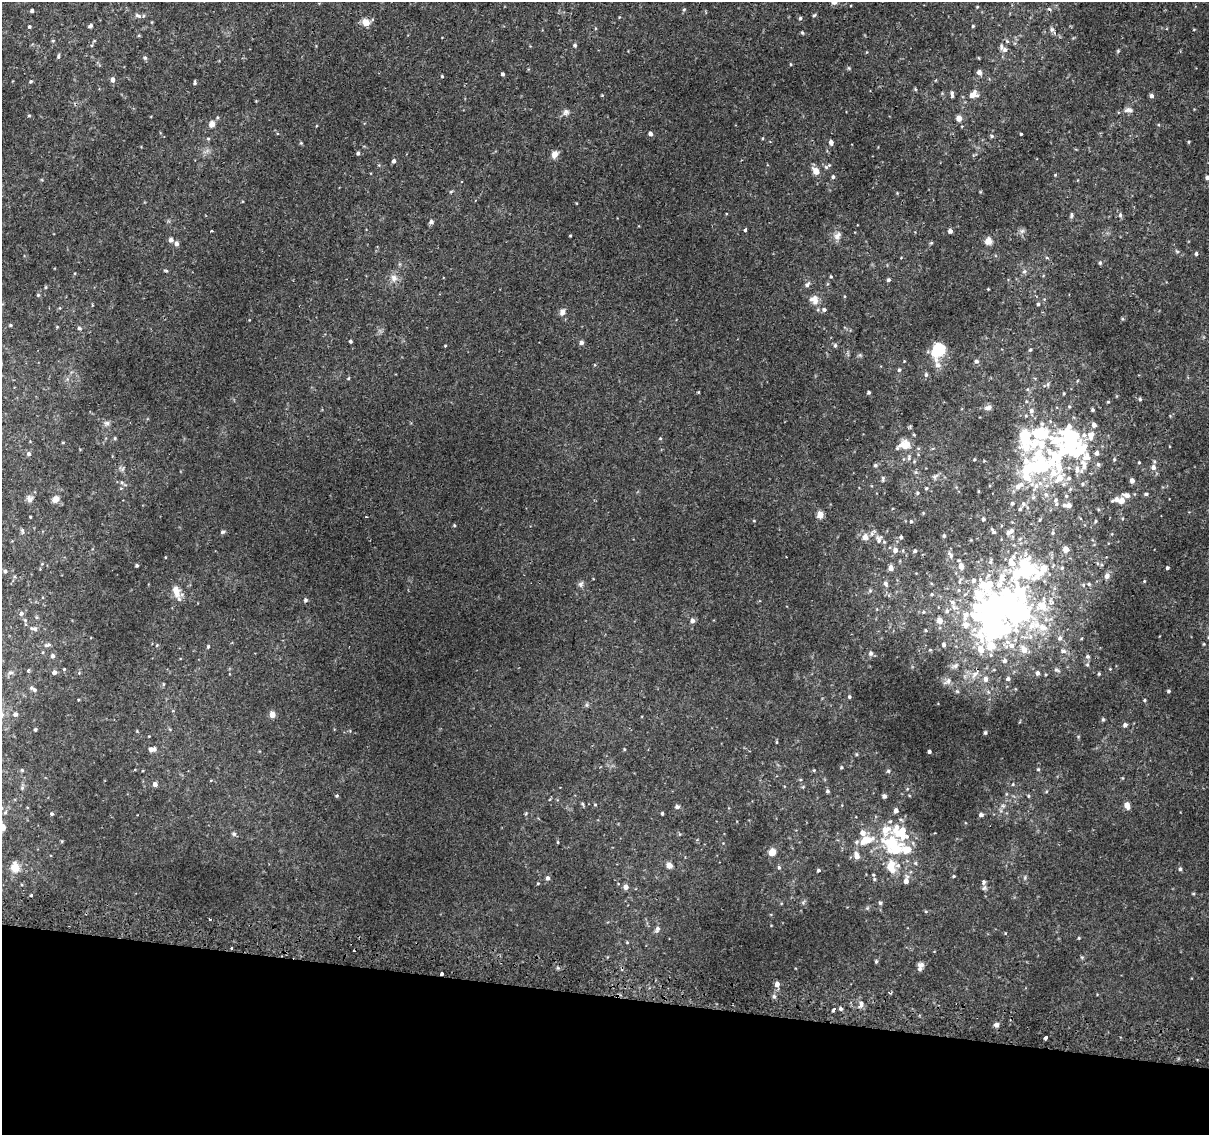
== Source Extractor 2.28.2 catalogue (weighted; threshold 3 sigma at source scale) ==
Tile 15 of 4 x 4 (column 3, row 4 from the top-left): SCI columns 2417-3623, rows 263-1395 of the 4842 x 5116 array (HDU 1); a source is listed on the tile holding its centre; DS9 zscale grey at full resolution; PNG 1211 x 1137 px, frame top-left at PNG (2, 2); no overlay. Shown black and unused: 12% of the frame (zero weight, under 2 of 3 exposures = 2% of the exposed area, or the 3 px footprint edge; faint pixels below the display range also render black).
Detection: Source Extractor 2.28.2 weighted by HDU 2 'WHT'; one run over the whole footprint, this tile lists its part. Background 0.00508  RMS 0.0022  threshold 0.0101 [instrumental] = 3 sigma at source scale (4.5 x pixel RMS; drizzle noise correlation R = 1.50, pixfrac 1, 0.0396/0.0396 arcsec/px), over >= 5 px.
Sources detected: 358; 14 inside a brighter object's white glare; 2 cosmic-ray / hot-pixel residue — not listed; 34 inside a brighter listed object's ellipse — not listed separately; the other 308 listed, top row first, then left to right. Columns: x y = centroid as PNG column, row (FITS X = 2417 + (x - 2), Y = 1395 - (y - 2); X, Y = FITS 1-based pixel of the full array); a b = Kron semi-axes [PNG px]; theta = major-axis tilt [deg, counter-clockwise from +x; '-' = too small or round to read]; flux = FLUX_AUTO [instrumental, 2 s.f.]
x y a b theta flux
977 7 4 3 - 0.19
684 9 5 4 - 0.28
32 10 4 3 - 0.52
814 15 5 4 - 0.27
138 16 10 6 -27 0.77
800 18 5 4 - 0.34
366 22 8 7 - 2.2
90 26 5 4 - 0.59
973 26 3 3 - 0.23
29 27 4 4 - 0.32
1052 30 9 5 -52 0.66
802 33 5 4 - 0.26
139 35 5 3 - 0.21
53 41 5 4 - 0.28
575 45 5 4 - 0.35
1005 50 7 7 - 0.65
1118 51 5 4 - 0.27
58 56 6 4 80 0.38
145 58 5 5 - 0.44
790 64 5 3 - 0.16
849 68 6 4 -89 0.26
979 72 5 5 - 0.96
503 74 4 3 - 0.43
442 76 3 3 - 0.2
113 80 6 5 - 0.88
31 81 4 4 - 0.33
195 82 6 3 -87 0.32
915 89 5 4 - 0.26
952 94 9 4 -86 0.53
602 95 5 3 - 0.18
973 95 11 8 34 2.1
1151 96 5 5 - 0.64
1128 110 13 7 4 1
566 112 9 8 - 0.83
29 115 4 3 - 0.25
959 118 5 4 - 1.9
212 124 9 7 63 1.2
650 134 4 4 - 0.76
1021 134 3 3 - 0.28
992 136 6 4 -29 0.37
208 138 5 3 - 0.25
763 138 4 3 - 0.21
831 142 5 4 - 0.7
1189 142 4 3 - 0.21
301 143 4 4 - 0.25
358 153 5 4 - 0.4
554 154 9 7 52 1.3
394 161 5 4 - 0.55
826 167 6 6 - 0.51
816 171 6 5 - 2.7
1055 175 4 3 - 0.19
833 177 5 4 - 0.4
1207 178 5 5 - 0.68
451 191 5 3 - 0.26
1071 215 8 4 -90 0.36
1120 215 7 5 -89 0.46
431 222 6 5 - 0.55
745 230 3 3 - 0.7
212 231 3 2 - 0.34
950 231 4 4 - 0.9
1022 231 7 6 - 0.6
570 235 3 2 - 0.2
837 236 12 8 47 1.3
171 240 5 5 - 0.74
988 241 10 9 - 1.4
931 243 5 4 - 0.27
176 244 5 5 - 0.89
1177 251 6 3 -19 0.29
1196 254 5 4 - 0.39
1100 263 5 5 - 0.32
166 270 6 3 -10 0.28
1024 271 6 6 - 0.58
831 277 5 4 - 0.26
394 278 10 9 - 1.4
888 280 4 4 - 0.46
807 285 9 5 57 0.69
45 287 5 3 - 0.24
988 289 3 3 - 0.17
38 295 4 4 - 0.25
814 300 12 10 -55 2.1
1038 304 4 4 - 0.32
824 310 5 5 - 0.54
562 312 8 7 - 0.93
10 325 4 4 - 0.23
57 327 4 3 - 0.2
79 328 5 5 - 0.49
350 341 4 4 - 0.35
581 342 5 4 - 0.82
835 345 6 4 -77 0.4
939 348 14 11 -84 6.5
1030 350 5 4 - 0.3
860 355 5 5 - 0.33
976 361 5 5 - 0.56
937 365 9 7 -73 1.1
899 370 5 4 - 0.35
926 375 7 5 -78 0.44
348 378 5 3 - 0.22
1048 384 7 4 72 0.34
869 392 4 3 - 0.38
1064 393 4 3 - 0.21
1140 399 5 4 - 0.31
1108 402 4 4 - 0.2
988 407 9 6 20 0.97
1092 410 4 4 - 0.34
107 423 8 7 - 0.77
1094 425 6 5 - 0.87
1092 434 11 8 1 1.3
1025 436 39 17 -75 9.7
115 438 5 4 - 0.27
660 438 4 4 - 0.23
904 445 15 10 17 3.1
933 448 5 3 - 0.21
1071 450 55 29 -34 28
1097 453 7 6 - 0.72
29 454 5 5 - 0.63
909 457 8 5 79 0.48
974 459 3 3 - 0.21
1114 459 5 4 - 0.31
1139 462 4 3 - 0.2
1098 464 6 6 - 0.53
875 465 5 4 - 0.4
1040 466 46 25 62 22
1153 467 7 7 - 1.1
935 476 9 6 45 0.6
1069 478 7 6 - 0.66
883 479 8 4 81 0.36
1132 481 5 4 - 1.1
122 483 6 5 - 0.43
1064 484 6 5 - 0.53
1083 484 5 5 - 0.34
926 488 4 4 - 0.24
978 491 4 3 - 0.19
917 493 4 4 - 0.33
1146 494 5 4 - 0.42
1127 495 9 6 -12 1.1
1066 496 5 5 - 0.29
29 499 10 9 - 0.94
55 499 9 8 - 1.4
1056 500 8 6 70 0.72
1121 501 6 5 - 1.9
1012 503 5 5 - 0.41
1069 506 6 5 - 1
1020 509 5 4 - 0.38
820 515 5 5 - 3.1
30 517 3 2 - 0.2
366 517 3 2 - 0.21
983 519 5 4 - 0.42
754 521 4 4 - 0.19
911 521 4 4 - 0.29
1095 521 5 3 - 0.22
454 525 4 4 - 0.24
22 531 8 5 -79 0.47
993 531 9 4 -59 0.43
1010 531 12 6 29 1.1
222 532 6 4 16 0.43
1053 533 5 4 - 0.27
944 536 5 4 - 0.37
865 537 11 9 84 1.3
901 537 5 4 - 0.45
879 539 14 9 71 1.3
1066 549 5 4 - 2
895 550 6 5 - 1
915 551 4 4 - 0.41
950 555 10 6 -53 0.82
990 562 8 5 76 0.55
1011 562 15 9 -66 2.7
137 565 3 3 - 0.38
961 566 7 5 -85 1.6
891 568 5 4 - 1.4
1044 568 7 6 - 2.9
1062 568 4 4 - 0.23
1167 568 4 3 - 0.39
1028 569 45 38 11 23
5 571 5 5 - 0.5
1107 576 6 5 - 0.93
1001 579 20 10 74 3.7
974 580 6 6 - 0.8
1144 581 4 3 - 0.2
886 583 7 5 -75 0.64
581 584 9 7 75 0.66
1089 584 5 4 - 0.26
986 586 72 53 -35 39
176 592 15 8 -71 2.5
932 594 4 4 - 0.25
305 600 5 5 - 0.46
952 602 8 5 -27 0.66
1042 606 12 10 74 4.7
947 611 6 6 - 0.51
923 612 5 5 - 0.32
21 613 6 5 - 0.67
36 617 5 4 - 0.31
940 620 5 5 - 1.8
692 621 6 6 - 0.72
992 623 19 14 80 55
965 625 11 11 - 2
1031 626 14 10 69 3.2
1043 627 17 9 -26 2.8
34 628 11 6 -10 0.89
926 630 4 4 - 0.24
1060 638 7 6 - 0.66
944 644 5 4 - 0.41
1204 644 4 3 - 0.17
48 645 11 5 15 0.67
157 645 5 3 - 0.19
1011 645 8 7 - 1.2
208 647 5 4 - 0.33
980 649 9 8 - 2.3
1024 650 8 6 -57 2.1
1063 651 9 6 -14 0.7
871 653 6 6 - 0.73
991 655 5 5 - 0.35
53 656 6 5 - 0.6
1088 657 6 5 - 0.55
1005 660 5 5 - 0.61
1087 665 6 5 - 0.44
955 666 8 6 21 0.61
64 669 4 4 - 0.22
1110 669 4 4 - 0.18
29 670 4 4 - 0.32
1057 670 9 5 -31 0.5
54 672 5 4 - 0.87
11 673 9 4 0 0.49
1037 673 5 4 - 0.64
975 674 12 6 39 1.2
1099 674 4 3 - 0.29
986 679 7 6 - 0.81
1008 679 4 4 - 0.4
948 681 11 6 44 0.71
163 684 6 4 89 0.23
31 688 6 5 - 0.45
1168 691 4 3 - 0.34
849 697 4 4 - 0.36
1144 700 4 3 - 0.24
587 705 6 4 -71 0.33
15 714 4 4 - 0.6
272 714 4 4 - 2.6
1103 719 5 4 - 0.29
1125 725 4 4 - 0.68
35 730 3 3 - 0.31
985 733 4 4 - 0.4
776 742 5 3 - 0.21
152 749 9 5 -3 1.1
624 749 4 3 - 0.22
929 751 3 3 - 0.47
856 754 5 3 - 0.24
841 767 4 3 - 0.28
1038 769 4 4 - 0.29
22 770 4 4 - 0.24
814 770 4 3 - 0.22
888 771 5 4 - 0.35
155 784 4 4 - 1.2
1013 784 5 3 - 0.19
22 788 6 5 - 0.33
827 791 5 4 - 0.44
337 796 5 4 - 0.29
884 796 4 4 - 0.74
1028 796 5 4 - 0.24
582 804 5 4 - 0.32
595 805 5 3 - 0.19
1127 805 6 5 - 1.8
677 807 5 5 - 0.56
896 811 5 4 - 0.95
526 813 5 4 - 0.21
662 813 4 3 - 0.31
52 814 4 4 - 0.36
981 815 4 4 - 0.7
2 828 9 7 36 1.3
234 834 6 6 - 0.43
865 840 12 7 49 2.8
558 842 4 3 - 0.2
893 844 32 16 -24 11
772 852 6 5 - 3.1
856 855 9 6 -68 1.4
669 865 5 5 - 2
898 865 22 16 10 3.8
15 867 12 10 -79 2.3
779 867 6 4 -68 0.33
1180 869 5 4 - 0.46
818 870 4 4 - 0.37
953 876 4 3 - 0.25
1025 877 6 4 73 0.31
548 878 5 5 - 0.64
874 879 6 5 - 0.38
906 881 9 5 79 1.3
984 882 6 5 - 0.68
538 883 4 3 - 0.21
626 887 6 5 - 1.1
1193 894 5 3 - 0.21
31 895 3 3 - 0.26
803 902 7 4 38 0.36
880 903 5 5 - 0.42
210 919 3 2 - 0.24
657 929 9 6 58 0.78
1005 933 4 3 - 0.16
1079 938 4 4 - 0.21
627 942 5 4 - 0.22
231 948 3 3 - 1
876 961 5 4 - 0.33
921 965 8 6 -13 0.91
441 974 3 3 - 0.86
777 984 6 5 - 1.1
890 993 4 4 - 0.28
774 996 6 5 - 0.48
861 1004 7 6 - 1
841 1009 4 4 - 0.46
833 1010 6 3 56 0.34
996 1025 6 6 - 0.73
1045 1038 4 3 - 2.1
Overlapping masked pixels (flux is a lower limit): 2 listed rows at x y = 231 948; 441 974
Isophote crosses this tile's border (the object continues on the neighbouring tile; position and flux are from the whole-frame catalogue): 2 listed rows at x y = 1207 178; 2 828
Unlisted compact peaks at least as high as the median listed source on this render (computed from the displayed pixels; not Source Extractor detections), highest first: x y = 957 691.